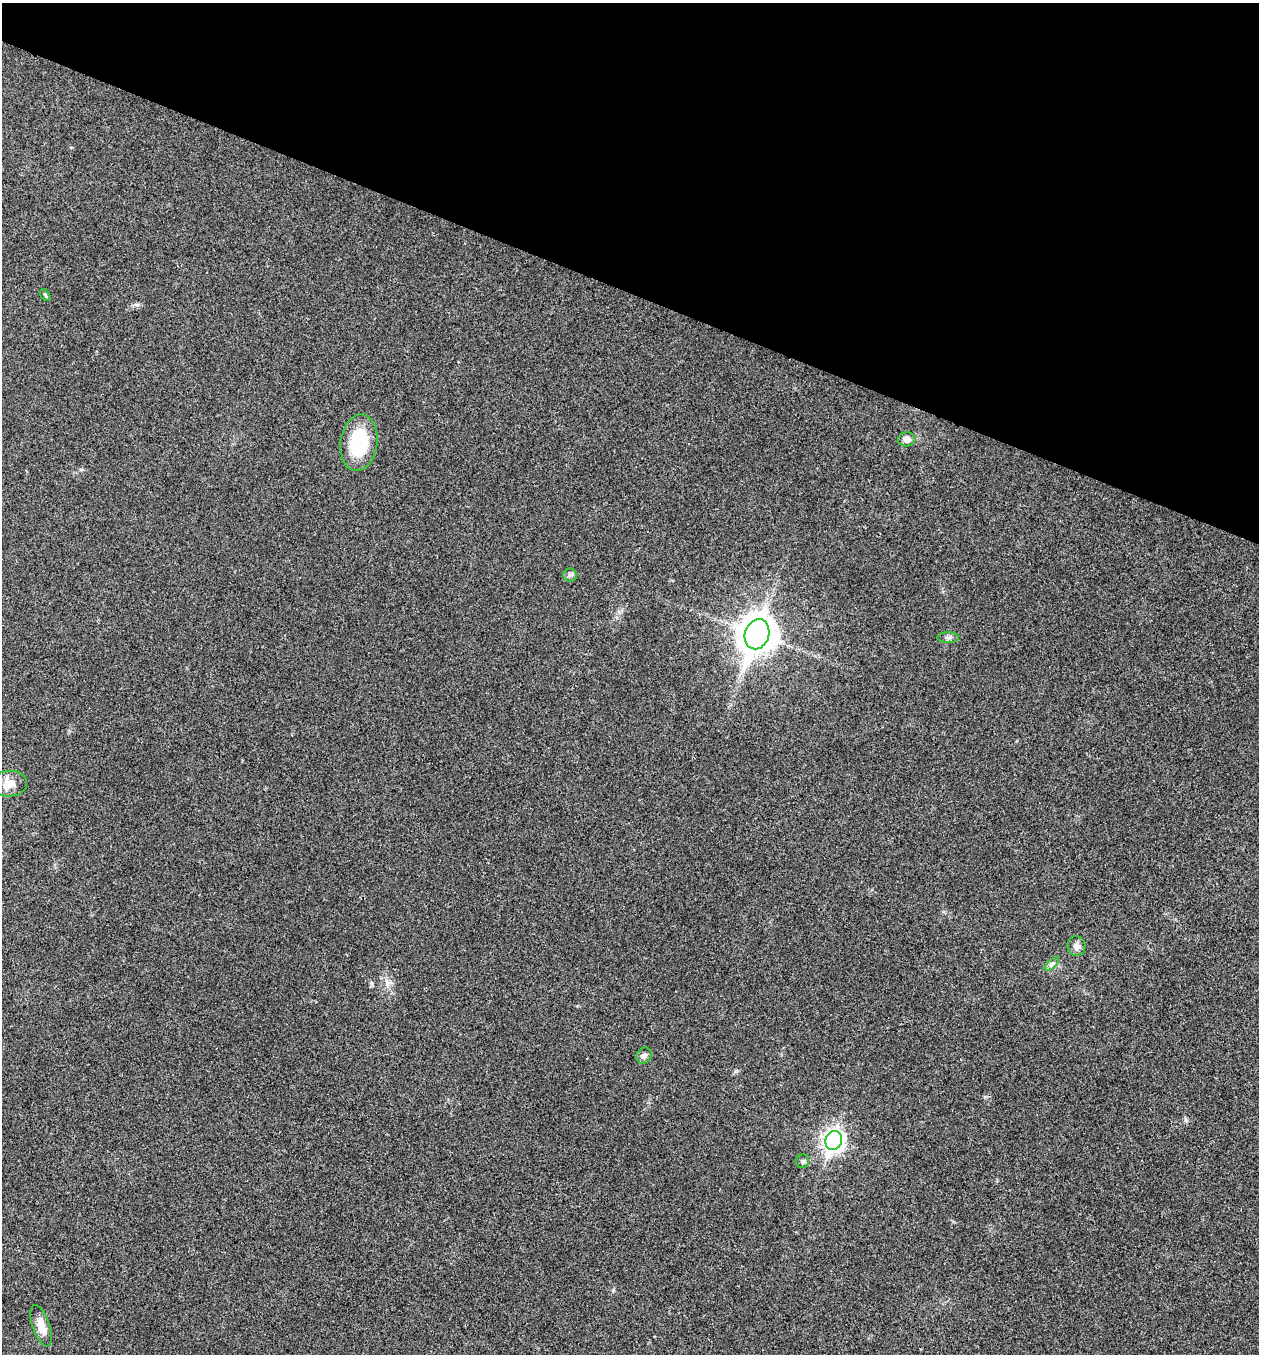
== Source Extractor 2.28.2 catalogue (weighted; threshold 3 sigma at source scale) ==
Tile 2 of 4 x 4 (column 2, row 1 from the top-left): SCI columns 1524-2780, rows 4061-5412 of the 5436 x 5425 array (HDU 1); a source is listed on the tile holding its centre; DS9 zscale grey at full resolution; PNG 1261 x 1356 px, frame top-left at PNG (2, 3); each listed source drawn as its Kron ellipse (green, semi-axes under 4 px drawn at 4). Shown black and unused: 21% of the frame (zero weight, under 3 of 4 exposures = <1% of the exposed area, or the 3 px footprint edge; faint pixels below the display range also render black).
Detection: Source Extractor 2.28.2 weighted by HDU 2 'WHT'; one run over the whole footprint, this tile lists its part. Background 0.0202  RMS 0.0057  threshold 0.0258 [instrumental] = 3 sigma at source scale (4.5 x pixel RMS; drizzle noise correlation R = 1.50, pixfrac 1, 0.05/0.05 arcsec/px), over >= 5 px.
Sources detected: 13; all 13 listed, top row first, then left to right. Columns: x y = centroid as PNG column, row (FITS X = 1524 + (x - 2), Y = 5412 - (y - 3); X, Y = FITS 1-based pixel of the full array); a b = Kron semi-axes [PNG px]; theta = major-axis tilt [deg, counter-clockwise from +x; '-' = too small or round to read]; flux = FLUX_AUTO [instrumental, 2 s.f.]
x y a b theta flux
45 295 7 3 -54 0.72
907 439 8 7 - 3.5
359 443 28 18 82 32
570 575 6 6 - 1.4
757 634 15 12 70 1100
948 638 10 5 -1 1.5
9 784 18 13 4 6.6
1076 946 10 9 - 2.8
1052 964 9 3 45 1.3
644 1056 8 7 - 2.2
834 1141 10 8 71 290
803 1161 7 6 - 1.3
41 1326 22 8 -72 6.9
Unlisted compact peaks at least as high as the median listed source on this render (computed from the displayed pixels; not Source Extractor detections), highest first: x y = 613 1290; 137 305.